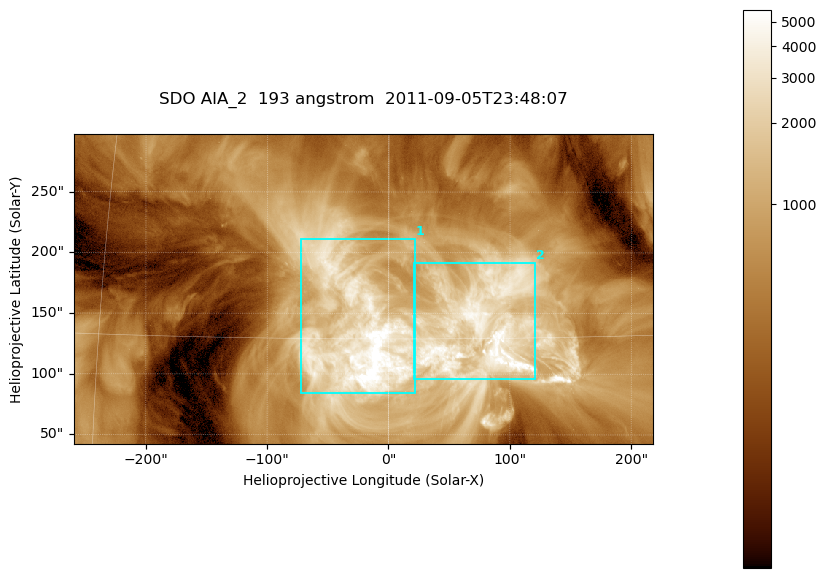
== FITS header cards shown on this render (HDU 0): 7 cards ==
TELESCOP= 'SDO     '           /
INSTRUME= 'AIA_2   '           /
WAVELNTH=                  193 /
WAVEUNIT= 'angstrom'           /
DATE-OBS= '2011-09-05T23:48:07.84' /
CTYPE1  = 'HPLN-TAN'           /
CTYPE2  = 'HPLT-TAN'           /

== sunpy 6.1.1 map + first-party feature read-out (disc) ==
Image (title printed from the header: SDO AIA_2  193 angstrom  2011-09-05T23:48:07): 794 x 424 px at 0.601 arcsec/px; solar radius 952 arcsec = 1585 px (partial field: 4.3% of the solar disc is inside the frame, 100% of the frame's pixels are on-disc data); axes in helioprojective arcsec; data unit not stated in the header (colour bar unlabelled)
Pointing: header CRPIX1/2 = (2043.76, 2047.55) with CRVAL1/2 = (0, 0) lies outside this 794 x 424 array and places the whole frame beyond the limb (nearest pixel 1.29 R_sun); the SolarSoft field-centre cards XCEN/YCEN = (-20.94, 170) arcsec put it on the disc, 1599 arcsec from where CRPIX/CRVAL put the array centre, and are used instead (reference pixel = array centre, CRVAL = XCEN/YCEN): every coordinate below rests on XCEN/YCEN
Orientation: roll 0.0564 deg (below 1 deg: not rotated)
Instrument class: DISC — disc imager (sunpy class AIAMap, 193 A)
Bright regions (active regions / flare kernels): reference = the on-disc median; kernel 7 px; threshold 5 sigma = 2198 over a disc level ~562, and >= 1.15x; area >= 336 px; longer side >= 5 px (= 3 arcsec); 2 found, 2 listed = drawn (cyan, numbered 1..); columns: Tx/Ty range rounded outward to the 2 arcsec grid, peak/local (2 s.f.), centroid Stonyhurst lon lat
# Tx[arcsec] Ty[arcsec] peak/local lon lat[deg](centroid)
1 -72..22 84..212 12 -1 +15
2 20..122 96..192 9.9 +5 +15